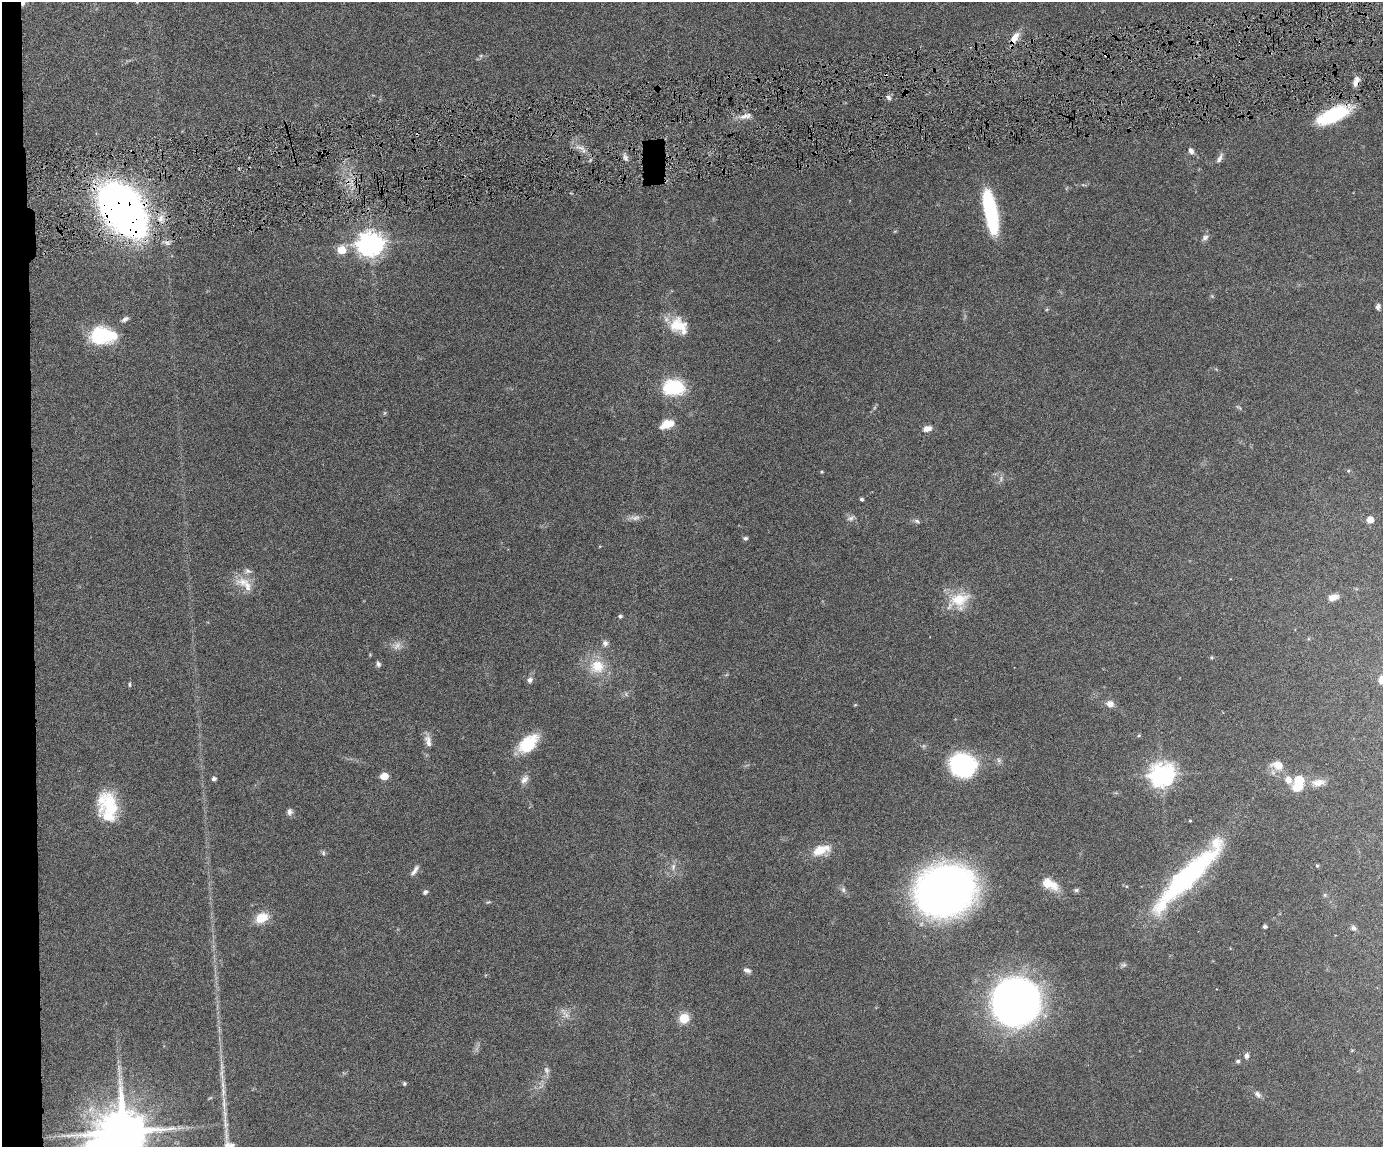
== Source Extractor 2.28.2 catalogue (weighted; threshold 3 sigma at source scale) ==
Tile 7 of 3 x 4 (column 1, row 3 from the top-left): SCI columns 241-1621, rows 1147-2291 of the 4519 x 4583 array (HDU 1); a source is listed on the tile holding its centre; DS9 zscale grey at full resolution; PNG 1385 x 1149 px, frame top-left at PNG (2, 2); no overlay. Shown black and unused: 3% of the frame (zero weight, under 4 of 8 exposures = <1% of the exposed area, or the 3 px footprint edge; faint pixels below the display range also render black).
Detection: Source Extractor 2.28.2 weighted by HDU 2 'WHT'; one run over the whole footprint, this tile lists its part. Background 0.0445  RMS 0.0037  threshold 0.0153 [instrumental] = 3 sigma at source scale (4.09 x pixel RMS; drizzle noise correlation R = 1.36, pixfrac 0.8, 0.05/0.05 arcsec/px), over >= 5 px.
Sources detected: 94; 4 too faint to see at this stretch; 1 inside a brighter object's white glare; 2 cosmic-ray / hot-pixel residue — not listed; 4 inside a brighter listed object's ellipse — not listed separately; the other 83 listed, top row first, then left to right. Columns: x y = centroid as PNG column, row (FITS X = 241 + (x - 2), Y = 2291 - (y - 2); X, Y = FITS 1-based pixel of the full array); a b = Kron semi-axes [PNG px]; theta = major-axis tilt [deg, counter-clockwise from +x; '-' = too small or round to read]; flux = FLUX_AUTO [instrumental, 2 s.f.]
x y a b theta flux
23 2 8 5 86 1.1
1015 38 18 8 58 3.6
481 56 6 5 - 0.58
1356 81 14 6 74 2.2
888 97 8 5 -54 0.87
1333 115 33 13 23 27
745 116 18 7 14 2.7
580 147 15 3 -12 1.5
1191 151 8 6 -62 1.3
625 157 9 5 -63 1.1
1220 158 15 6 62 1.5
122 209 48 27 -54 280
990 211 42 12 -79 34
895 231 6 3 19 0.36
1205 237 10 7 45 1.3
370 244 9 8 - 360
342 250 6 6 - 9
1378 307 8 5 84 1.1
125 319 10 5 29 1.1
679 326 24 18 -34 9.4
100 336 21 17 7 23
673 387 20 14 2 23
667 424 15 9 23 5.5
927 429 11 7 17 2.3
1348 471 5 4 - 0.51
822 472 5 4 - 0.37
861 499 3 3 - 0.62
851 518 11 7 23 1.3
1370 520 5 5 - 3.9
917 521 8 5 -21 0.86
745 538 6 5 - 0.75
243 582 23 14 -5 5.9
1333 597 11 7 17 2.8
959 600 31 21 32 11
620 616 4 4 - 0.92
605 643 8 7 - 1.3
397 646 13 11 48 2.4
378 664 7 5 -78 0.91
597 666 20 18 11 9.3
530 680 8 6 64 1.3
1382 680 7 6 - 3
129 684 6 4 -85 0.45
1110 704 8 7 - 2.7
855 705 5 3 - 0.31
1139 735 5 4 - 0.43
428 741 17 8 -77 2.6
528 743 23 13 42 14
963 765 24 21 -19 40
1277 765 16 11 -12 4.6
1161 775 8 8 - 290
384 776 5 5 - 10
214 778 5 4 - 1
524 779 13 8 56 1.9
1318 782 20 10 5 3.9
1298 784 20 11 76 9.9
110 806 36 21 -56 16
289 812 8 7 - 1.3
1190 821 3 3 - 0.31
821 850 26 12 19 7
323 853 7 5 -70 0.65
1317 866 5 4 - 0.47
673 867 10 6 81 1.6
415 870 16 6 57 1.6
1188 876 97 18 46 67
1048 884 14 8 -22 9.6
945 890 35 32 12 300
1076 890 6 5 - 0.69
425 892 7 5 58 0.85
488 902 7 4 23 0.45
262 918 13 9 25 7.4
1265 926 4 3 - 0.86
1353 928 8 7 - 1
747 970 10 6 -22 1.2
1016 1002 40 38 48 210
566 1015 10 7 15 1.7
684 1018 10 9 - 6.4
1246 1056 7 5 81 1.2
1238 1061 6 5 - 0.63
546 1070 11 7 -73 1.4
404 1083 4 4 - 0.6
1257 1094 11 7 -52 1.4
122 1133 27 15 52 2100
229 1145 21 16 70 4.3
Overlapping masked pixels (flux is a lower limit): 5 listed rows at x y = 23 2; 1015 38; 1356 81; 1333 115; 122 209
Isophote crosses this tile's border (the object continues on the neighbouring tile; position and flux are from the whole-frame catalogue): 4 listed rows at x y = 23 2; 1382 680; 122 1133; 229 1145